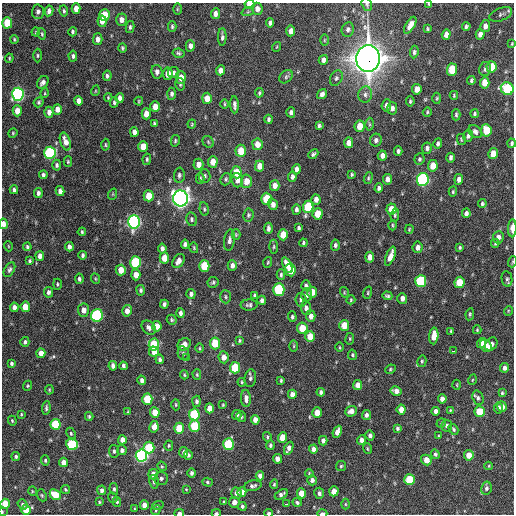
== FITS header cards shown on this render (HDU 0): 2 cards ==
NAXIS1  =                  512 / Axis length
NAXIS2  =                  512 / Axis length

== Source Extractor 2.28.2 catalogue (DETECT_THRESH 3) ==
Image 512 x 512 px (HDU 0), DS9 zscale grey, 1 PNG px = 1 image px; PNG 516 x 516 px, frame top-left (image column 1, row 512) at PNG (2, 3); each listed source drawn as its Kron ellipse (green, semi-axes under 4 px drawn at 4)
Background 1050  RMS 33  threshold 100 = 3 sigma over >= 5 px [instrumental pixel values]
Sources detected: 409; all 409 listed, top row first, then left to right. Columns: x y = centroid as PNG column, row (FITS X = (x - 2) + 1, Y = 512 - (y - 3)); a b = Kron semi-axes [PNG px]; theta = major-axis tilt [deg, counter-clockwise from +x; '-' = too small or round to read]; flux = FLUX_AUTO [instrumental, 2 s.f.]
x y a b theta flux
250 4 5 4 - 2.5e+04
367 4 7 5 -73 3.8e+03
429 4 3 3 - 2.1e+03
76 9 5 4 - 1.6e+04
177 9 6 4 90 2.5e+03
257 9 6 5 - 1.2e+04
49 11 5 4 - 8.4e+03
64 11 5 3 - 3.3e+03
248 11 6 4 20 2.9e+03
38 12 7 6 - 7.9e+03
215 14 5 4 - 9.8e+03
501 14 12 6 22 6.7e+03
104 15 6 5 - 6.0e+04
121 20 6 5 - 1.2e+04
102 21 5 4 - 1.5e+04
7 23 6 5 - 6.2e+04
270 23 4 4 - 6.0e+03
410 25 9 4 58 1.7e+04
172 26 5 3 - 3.6e+03
466 26 4 3 - 4.4e+03
485 26 6 5 - 1.1e+04
130 27 6 4 77 4.3e+03
427 29 4 2 - 2.5e+03
348 30 7 6 - 6.4e+03
291 31 5 4 - 1.5e+04
36 32 4 4 - 2.4e+03
72 32 4 3 - 3.7e+03
42 34 5 3 - 3.1e+03
480 34 5 4 - 1.1e+04
446 35 5 4 - 1.3e+04
222 37 9 4 88 5.8e+03
14 39 4 3 - 2.4e+03
98 39 6 4 90 1.2e+04
324 40 6 4 89 2.4e+03
512 44 3 2 - 2.0e+03
190 46 5 4 - 9.0e+03
276 47 5 3 - 1.9e+03
122 48 5 4 - 3.6e+03
414 52 6 4 83 4.7e+03
178 53 6 4 -11 3.8e+03
37 55 7 3 -90 2.8e+03
73 56 5 4 - 5.0e+03
9 58 4 3 - 2.4e+03
368 58 13 11 84 3.5e+06
323 60 5 4 - 8.6e+03
491 67 6 5 - 4.9e+04
485 69 7 6 - 6.1e+03
220 70 5 4 - 1.2e+04
452 70 6 5 - 6.4e+04
157 72 7 5 -80 8.1e+03
174 73 6 5 - 5.1e+03
168 74 6 5 - 2.0e+04
107 76 5 4 - 4.3e+03
181 77 6 5 - 2.1e+04
286 77 7 5 44 4.7e+03
336 78 8 6 63 5.5e+03
471 80 4 3 - 3.7e+03
43 82 7 5 53 8.5e+03
485 83 6 4 87 2.9e+04
180 84 6 5 - 3.6e+03
417 89 5 4 - 1.9e+04
507 89 6 6 - 1.8e+05
95 91 5 3 - 2.0e+03
45 93 5 3 - 2.0e+03
259 93 5 4 - 2.9e+03
18 94 6 5 - 5.1e+05
172 94 6 4 88 5.7e+03
322 94 5 4 - 7.2e+03
365 94 8 7 - 8.1e+03
454 95 4 3 - 2.6e+03
108 97 4 3 - 2.3e+03
120 98 5 4 - 8.4e+03
207 98 6 5 - 2.4e+04
437 98 5 4 - 2.7e+03
79 101 5 4 - 1.2e+04
139 101 4 4 - 2.4e+03
410 101 5 3 - 2.9e+03
39 102 5 4 - 3.7e+03
114 102 5 3 - 3.6e+03
224 104 5 3 - 2.4e+03
234 105 8 4 -87 7.1e+03
386 105 6 5 - 9.5e+03
155 107 5 4 - 1.8e+04
392 108 6 5 - 9.5e+03
57 109 5 4 - 1.7e+04
17 111 5 4 - 2.2e+04
49 112 5 4 - 1.1e+04
291 112 5 4 - 6.6e+03
427 112 5 4 - 2.6e+03
146 114 5 4 - 1.8e+04
475 114 4 4 - 3.7e+03
456 115 6 3 89 3.9e+03
268 119 4 3 - 3.9e+03
154 124 4 3 - 3.8e+03
192 124 4 4 - 2.4e+03
369 124 6 4 -89 3.6e+03
319 125 4 3 - 4.4e+03
360 126 6 5 - 3.3e+04
486 130 6 5 - 5.6e+04
134 132 5 4 - 9.7e+03
475 132 7 5 -40 6.8e+03
13 133 5 4 - 2.5e+03
468 136 6 5 - 6.2e+03
461 139 5 4 - 2.5e+03
376 140 6 6 - 6.7e+03
65 141 9 5 -72 1.7e+04
175 141 6 4 76 3.1e+03
208 142 6 5 - 3.3e+03
349 143 5 4 - 1.4e+04
512 143 4 3 - 4.2e+03
257 144 6 5 - 1.9e+04
438 144 5 4 - 4.8e+03
105 145 6 3 -89 2.6e+03
143 146 5 4 - 2.9e+04
427 148 6 5 - 6.4e+03
241 151 6 5 - 3.9e+04
398 151 5 3 - 5.4e+03
50 153 6 5 - 2.9e+05
313 154 5 4 - 4.3e+03
493 154 5 4 - 2.6e+04
382 156 5 4 - 1.1e+04
450 158 5 3 - 5.5e+03
147 159 6 4 82 3.5e+03
419 159 6 5 - 3.9e+03
68 162 5 4 - 2.7e+03
213 162 6 5 - 2.3e+04
198 164 6 5 - 1.4e+04
57 165 5 4 - 4.8e+03
259 166 5 4 - 2.0e+04
433 166 5 5 - 3.2e+04
297 169 5 4 - 9.8e+03
236 172 6 5 - 4.7e+04
352 174 4 3 - 3.2e+03
43 175 4 4 - 5.2e+03
179 175 7 5 87 5.2e+03
204 176 7 6 - 4.8e+03
292 177 5 3 - 6.7e+03
200 178 5 3 - 3.4e+03
368 178 6 4 70 3.3e+03
226 179 6 5 - 3.8e+03
387 179 5 4 - 1.2e+04
423 179 6 6 - 4.4e+05
459 179 5 4 - 1.1e+04
237 180 7 6 - 1.3e+04
246 181 7 5 87 2.4e+04
275 186 5 5 - 1.4e+04
379 188 5 4 - 6.2e+03
14 190 4 3 - 5.6e+03
60 191 5 4 - 8.1e+03
453 192 5 4 - 3.4e+03
38 193 5 4 - 6.9e+03
113 194 5 3 - 1.9e+03
149 196 5 5 - 3.7e+04
181 198 8 7 - 1.4e+06
266 199 6 5 - 7.9e+04
316 199 5 4 - 1.0e+04
273 204 6 5 - 1.1e+04
482 204 4 4 - 4.0e+03
308 207 6 5 - 1.0e+05
204 209 7 4 -82 3.6e+03
296 209 5 4 - 6.9e+03
391 209 5 5 - 3.3e+04
466 213 5 4 - 6.7e+03
318 214 6 5 - 3.4e+04
248 215 6 5 - 4.6e+03
395 215 6 4 80 3.3e+03
192 219 7 5 -79 4.7e+03
134 222 7 6 - 6.1e+05
3 224 5 4 - 1.2e+04
392 225 5 3 - 2.5e+03
268 228 6 3 90 6.8e+03
299 228 4 3 - 4.6e+03
512 228 9 3 89 1.5e+04
409 229 4 3 - 2.4e+03
82 232 4 3 - 3.1e+03
236 235 5 4 - 2.4e+03
283 235 5 5 - 4.0e+04
498 237 6 5 - 1.0e+04
229 240 11 5 83 7.5e+03
303 243 4 3 - 3.7e+03
495 243 4 3 - 2.3e+03
185 244 4 4 - 5.8e+03
335 245 5 4 - 5.0e+03
8 246 5 3 - 1.7e+03
27 247 4 3 - 3.7e+03
69 247 5 4 - 7.8e+03
274 247 7 4 -86 3.3e+03
418 247 6 5 - 1.1e+04
460 247 3 3 - 3.2e+03
162 248 5 4 - 7.7e+03
194 248 5 3 - 2.6e+03
82 255 4 3 - 4.7e+03
40 256 5 4 - 1.1e+04
390 256 10 4 69 1.9e+04
370 257 5 4 - 1.4e+04
164 258 5 4 - 2.6e+04
30 261 4 3 - 3.6e+03
178 261 7 5 57 1.3e+04
136 262 6 5 - 1.6e+05
268 262 5 4 - 2.6e+03
512 262 5 3 - 2.1e+03
232 265 5 4 - 9.3e+03
287 265 8 4 -66 2.3e+04
204 266 6 5 - 7.7e+04
9 270 8 5 61 5.2e+03
121 270 5 5 - 2.5e+04
290 270 6 5 - 5.0e+04
136 275 5 4 - 1.7e+04
281 275 5 4 - 4.1e+03
79 279 5 4 - 5.0e+03
96 279 5 3 - 2.2e+03
507 279 8 5 -80 5.1e+03
421 281 6 5 - 2.0e+05
213 282 5 5 - 3.9e+03
459 282 5 5 - 5.0e+04
57 284 5 3 - 2.7e+03
306 286 5 4 - 5.3e+03
279 289 6 5 - 2.0e+05
141 290 5 4 - 4.8e+03
48 292 5 4 - 6.4e+03
312 292 5 5 - 2.2e+04
344 292 5 3 - 2.0e+03
368 293 6 4 73 2.9e+03
191 294 5 4 - 7.1e+03
254 295 4 3 - 3.0e+03
307 295 6 5 - 8.0e+03
387 296 5 4 - 4.1e+03
225 297 6 5 - 3.7e+03
402 298 5 5 - 9.6e+03
262 300 4 3 - 6.1e+03
301 300 6 5 - 7.3e+03
351 300 4 4 - 2.5e+03
164 304 4 3 - 5.5e+03
249 305 8 5 1 5.6e+03
14 307 4 4 - 8.9e+03
25 307 5 4 - 3.3e+04
306 308 6 5 - 7.8e+03
83 310 7 5 -86 1.4e+04
127 311 6 5 - 1.2e+04
508 311 5 3 - 1.9e+03
180 313 4 3 - 6.2e+03
470 314 6 4 81 3.4e+03
97 315 6 6 - 3.1e+05
311 316 5 4 - 1.3e+04
292 317 5 4 - 4.0e+03
172 320 5 4 - 3.4e+03
344 325 5 5 - 3.4e+04
157 326 5 4 - 2.1e+04
149 328 8 6 -45 7.8e+03
302 328 5 5 - 4.0e+04
477 330 4 3 - 2.6e+03
451 331 4 4 - 2.4e+03
434 336 8 4 86 2.8e+04
310 337 5 5 - 3.6e+04
350 339 6 3 83 2.4e+03
239 341 4 4 - 2.8e+03
25 342 5 4 - 5.2e+03
215 343 6 5 - 5.5e+04
481 343 5 4 - 1.6e+04
184 344 7 5 37 1.5e+04
491 344 7 5 54 9.3e+03
154 345 6 5 - 1.1e+05
294 346 6 4 89 2.5e+03
486 346 6 5 - 2.2e+04
340 347 4 3 - 2.1e+03
200 348 5 3 - 2.4e+03
453 351 4 3 - 4.3e+03
154 352 5 5 - 1.9e+04
41 353 5 4 - 1.9e+04
183 353 7 5 -77 5.6e+03
352 355 5 4 - 3.0e+03
186 357 3 2 - 3.7e+03
224 357 6 5 - 1.6e+04
160 359 5 4 - 5.3e+03
422 361 6 4 78 2.9e+03
12 363 4 3 - 4.3e+03
113 366 5 4 - 8.1e+03
123 366 4 3 - 4.5e+03
235 368 6 5 - 8.8e+04
504 368 5 4 - 8.8e+03
390 369 5 4 - 3.1e+03
184 375 5 3 - 2.8e+03
197 375 5 4 - 3.0e+03
250 378 9 6 82 5.4e+03
142 380 5 4 - 7.6e+03
281 380 4 3 - 2.9e+03
472 380 5 3 - 2.1e+03
242 382 4 3 - 2.6e+03
358 385 5 4 - 1.7e+04
457 385 5 2 - 1.9e+03
28 386 5 4 - 2.8e+03
49 390 4 3 - 2.0e+03
396 391 6 4 -29 1.2e+04
321 392 4 3 - 4.9e+03
502 393 4 3 - 2.8e+03
292 394 4 4 - 1.1e+04
246 398 8 5 -87 1.0e+04
478 398 7 5 -70 5.6e+03
147 399 5 5 - 7.4e+04
442 399 5 4 - 1.1e+04
196 401 5 4 - 6.5e+03
176 405 5 4 - 2.8e+03
223 405 3 2 - 2.2e+03
502 407 5 5 - 1.1e+04
46 408 7 3 84 4.0e+03
209 408 5 4 - 2.0e+04
498 408 5 4 - 6.9e+03
401 409 5 4 - 1.9e+04
450 410 4 3 - 2.1e+03
351 411 6 5 - 1.3e+04
435 411 4 4 - 7.8e+03
128 412 4 3 - 2.1e+03
155 412 5 4 - 3.1e+04
480 412 5 5 - 5.5e+04
317 413 5 4 - 2.6e+04
21 414 3 3 - 2.0e+03
194 414 6 5 - 1.4e+05
237 415 5 4 - 5.5e+03
366 415 5 4 - 6.9e+03
89 416 4 3 - 3.1e+03
241 417 5 4 - 4.1e+03
255 420 5 4 - 1.4e+04
12 421 5 3 - 2.6e+03
441 423 5 4 - 2.9e+03
55 424 5 5 - 1.2e+05
194 426 5 5 - 8.8e+04
447 426 6 5 - 6.3e+03
154 427 6 4 80 1.7e+04
179 428 5 5 - 5.4e+04
397 428 4 3 - 3.6e+03
453 429 6 4 -59 3.5e+03
337 432 6 4 67 1.4e+04
71 433 6 4 -64 3.3e+03
370 436 5 4 - 6.4e+03
439 436 4 3 - 2.3e+03
267 437 5 3 - 3.0e+03
283 437 5 4 - 4.0e+04
122 440 5 4 - 1.4e+04
361 440 5 4 - 9.2e+03
323 441 5 4 - 7.7e+03
72 444 6 5 - 1.5e+05
228 444 6 5 - 1.5e+05
270 445 5 4 - 4.5e+03
169 446 5 4 - 3.1e+03
149 448 6 5 - 8.5e+04
289 448 7 4 66 1.1e+04
313 449 4 4 - 1.0e+04
367 449 5 3 - 2.5e+03
122 450 5 4 - 7.4e+03
114 451 6 5 - 4.7e+03
184 452 5 4 - 8.1e+03
435 454 5 4 - 4.3e+03
188 455 5 4 - 4.8e+03
469 455 5 5 - 2.4e+04
141 456 6 5 - 5.6e+05
16 457 4 4 - 4.1e+03
277 459 5 4 - 1.2e+04
45 460 5 4 - 3.5e+03
426 460 6 5 - 1.9e+04
63 462 5 4 - 1.6e+04
162 466 5 4 - 2.6e+03
341 466 5 5 - 3.3e+03
489 466 4 3 - 1.7e+03
191 473 4 4 - 5.5e+03
309 473 4 3 - 2.1e+03
153 474 5 5 - 2.2e+04
260 476 4 4 - 9.6e+03
161 478 7 6 - 6.1e+03
312 480 5 5 - 8.7e+03
409 480 5 5 - 7.9e+04
154 482 7 4 -80 4.8e+03
207 482 5 4 - 3.3e+03
274 484 5 4 - 3.0e+03
253 486 9 5 13 6.6e+03
486 488 6 5 - 6.1e+03
65 489 5 3 - 2.3e+03
114 489 6 4 -81 4.2e+03
186 489 4 3 - 1.9e+03
102 490 5 4 - 7.7e+03
32 491 5 3 - 1.8e+03
334 491 5 4 - 2.1e+04
242 492 5 4 - 1.6e+04
236 493 5 5 - 1.1e+04
301 493 5 4 - 2.5e+04
319 493 5 5 - 6.3e+03
281 494 7 4 32 7.0e+03
42 495 6 4 -68 3.0e+03
55 495 6 5 - 4.5e+04
113 498 5 4 - 2.8e+03
99 502 4 3 - 2.2e+03
117 502 5 4 - 3.3e+03
224 502 3 3 - 2.3e+03
234 502 5 5 - 1.2e+04
297 502 4 4 - 4.2e+03
5 504 5 4 - 4.6e+04
23 504 5 4 - 4.8e+03
286 504 3 2 - 5.3e+03
345 504 5 3 - 2.2e+03
144 505 5 4 - 1.8e+04
158 505 6 4 19 2.6e+03
242 506 4 4 - 4.2e+03
134 509 4 3 - 2.1e+03
26 510 5 4 - 3.8e+04
156 510 5 4 - 3.0e+03
2 512 4 2 - 2.4e+03
179 513 5 3 - 7.6e+03
216 513 4 3 - 3.9e+03
269 513 4 3 - 5.1e+03
322 513 5 2 - 8.4e+03
At the frame edge (FLAGS 8, measured only in part): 14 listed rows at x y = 250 4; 367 4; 429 4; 512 44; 512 143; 3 224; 512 228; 512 262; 5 504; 2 512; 179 513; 216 513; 269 513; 322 513